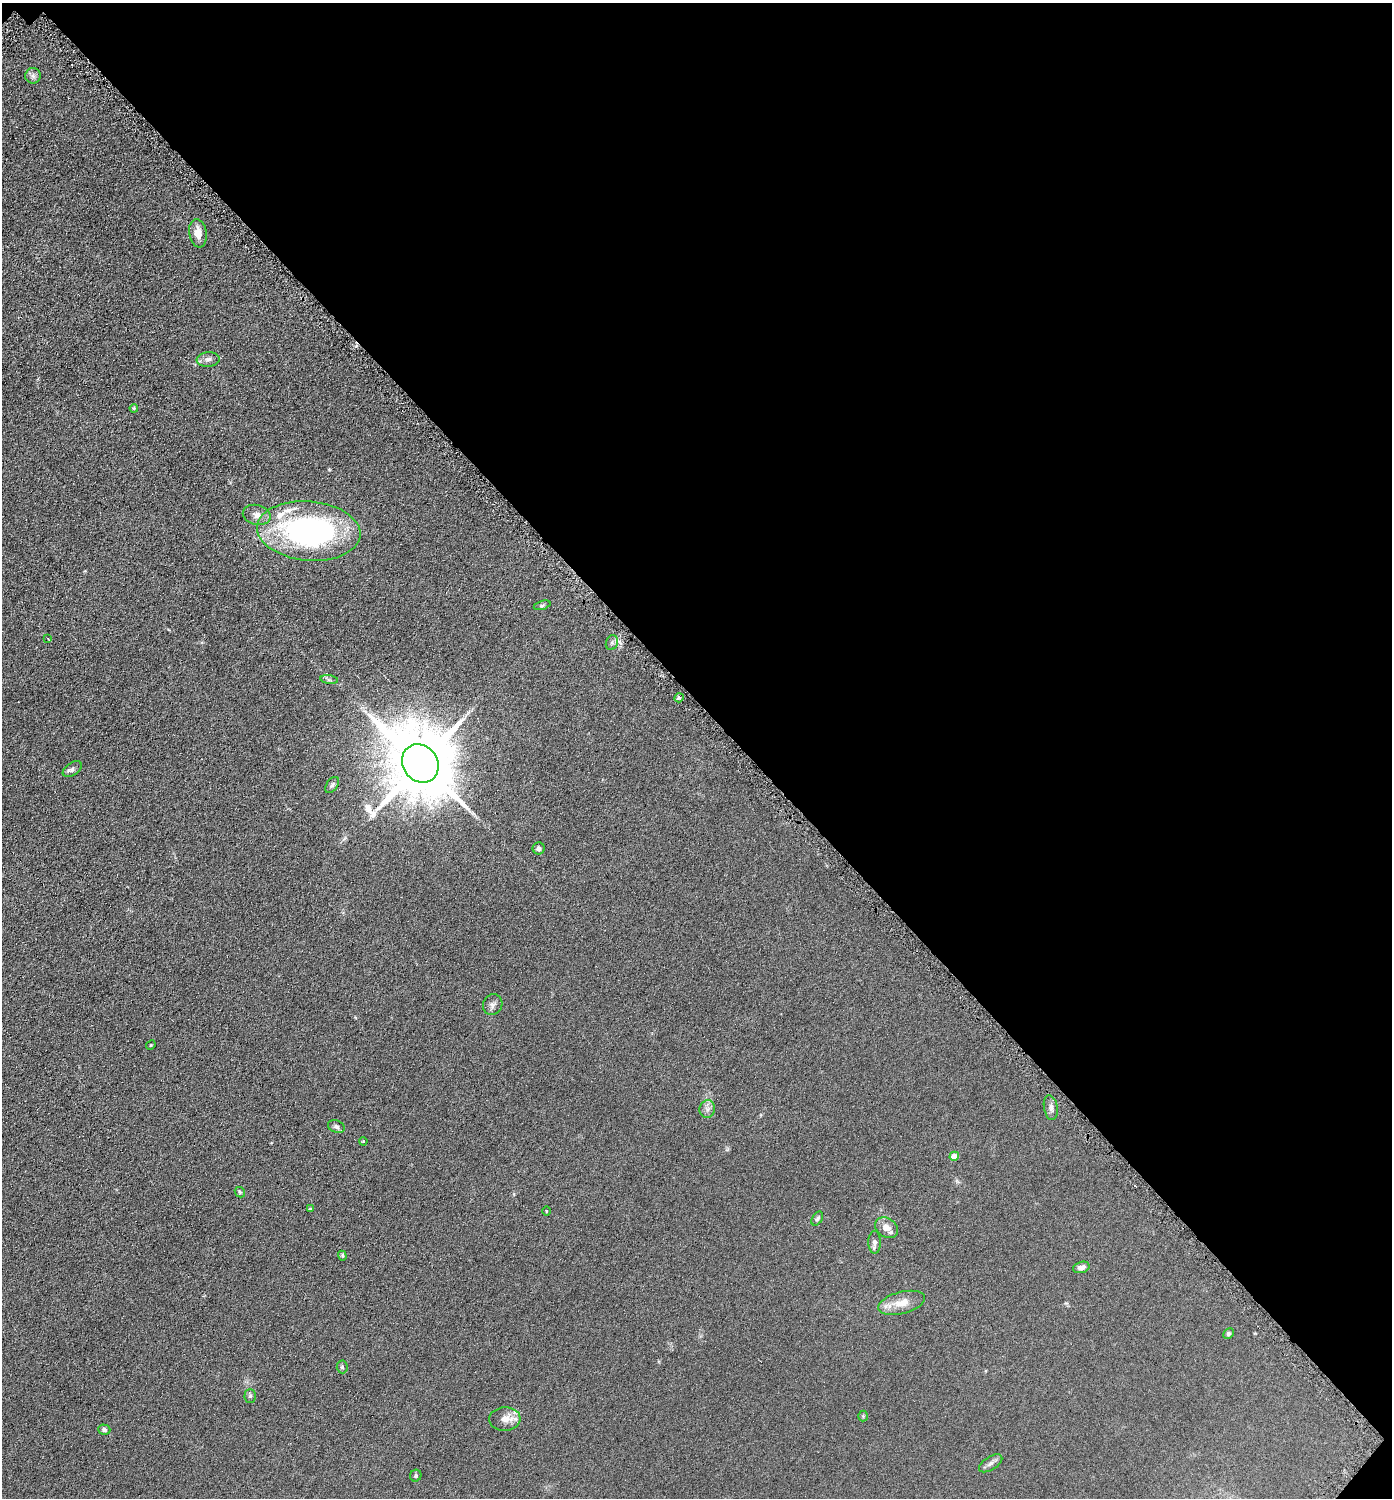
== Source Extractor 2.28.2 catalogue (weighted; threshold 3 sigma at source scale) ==
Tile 8 of 4 x 4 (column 4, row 2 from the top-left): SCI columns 4320-5709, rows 3001-4496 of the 6003 x 6002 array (HDU 1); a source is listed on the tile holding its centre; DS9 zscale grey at full resolution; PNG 1394 x 1500 px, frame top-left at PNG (2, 3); each listed source drawn as its Kron ellipse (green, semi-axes under 4 px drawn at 4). Shown black and unused: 47% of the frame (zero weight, under 4 of 8 exposures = <1% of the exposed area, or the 3 px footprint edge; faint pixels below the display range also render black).
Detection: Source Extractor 2.28.2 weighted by HDU 2 'WHT'; one run over the whole footprint, this tile lists its part. Background 0.0917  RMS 0.0078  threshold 0.0321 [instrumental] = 3 sigma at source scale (4.09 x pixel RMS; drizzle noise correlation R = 1.36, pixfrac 0.8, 0.05/0.05 arcsec/px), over >= 5 px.
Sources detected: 42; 1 cosmic-ray / hot-pixel residue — neither listed nor drawn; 2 inside a brighter listed object's ellipse — not listed separately; the other 39 listed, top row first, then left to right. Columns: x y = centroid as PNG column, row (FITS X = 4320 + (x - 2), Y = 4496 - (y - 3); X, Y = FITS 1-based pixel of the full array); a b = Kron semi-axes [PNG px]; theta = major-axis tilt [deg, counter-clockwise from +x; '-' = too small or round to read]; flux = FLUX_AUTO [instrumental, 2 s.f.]
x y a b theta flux
33 76 8 7 - 2.4
198 233 14 8 -82 7
208 359 11 7 6 3.1
134 408 4 3 - 0.8
257 515 14 10 -14 4.8
309 531 52 29 -5 170
542 605 8 4 17 1.2
48 639 3 2 - 0.41
612 643 7 6 - 1.9
329 680 9 4 -8 1.5
679 698 5 4 - 1.3
420 763 20 17 -54 7700
72 769 11 6 35 2.2
332 785 9 5 55 1.7
539 848 6 6 - 1.9
493 1005 11 9 61 2.9
151 1045 5 4 - 0.62
1051 1108 12 7 -80 2.9
707 1109 9 7 69 2.7
336 1127 8 6 -22 1.8
363 1141 4 3 - 0.56
954 1156 5 4 - 8.1
240 1192 6 4 -48 1
310 1209 3 3 - 0.83
546 1211 5 3 - 0.51
817 1219 8 5 57 1.3
887 1228 12 9 -35 5.4
875 1242 11 6 90 2.6
342 1256 5 4 - 0.79
1081 1267 8 5 16 3.2
902 1303 24 11 14 11
1229 1334 6 4 45 1.3
342 1367 6 5 - 1.2
250 1396 7 5 89 1.4
863 1416 5 5 - 0.91
505 1419 15 12 3 6.7
104 1430 6 5 - 1.7
991 1463 13 6 33 2.8
416 1476 6 5 - 1.4